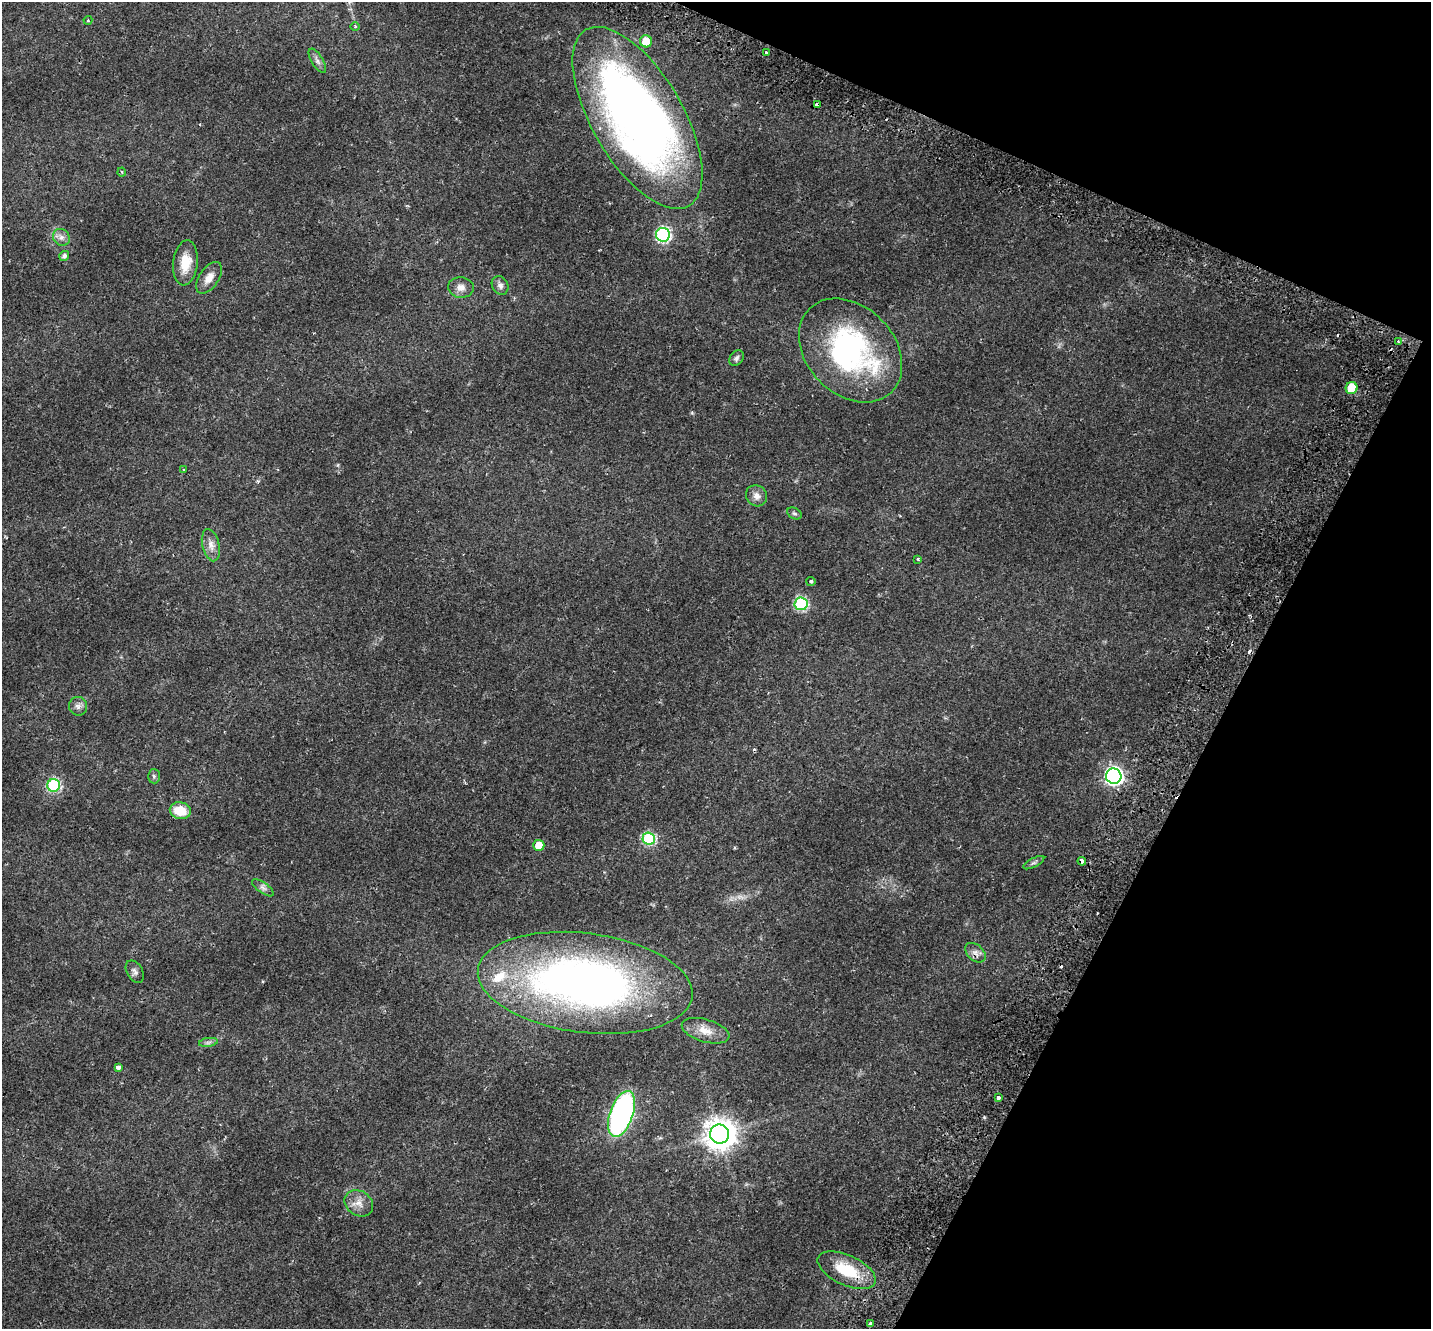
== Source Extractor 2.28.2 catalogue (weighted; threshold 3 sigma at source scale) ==
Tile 8 of 4 x 4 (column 4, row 2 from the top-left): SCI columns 4357-5785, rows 2948-4274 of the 5863 x 5958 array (HDU 1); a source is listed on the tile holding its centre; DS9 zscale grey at full resolution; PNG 1433 x 1331 px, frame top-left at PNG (2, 2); each listed source drawn as its Kron ellipse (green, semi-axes under 4 px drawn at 4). Shown black and unused: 21% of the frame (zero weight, under 2 of 3 exposures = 5% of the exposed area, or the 3 px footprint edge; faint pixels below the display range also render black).
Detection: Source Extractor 2.28.2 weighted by HDU 2 'WHT'; one run over the whole footprint, this tile lists its part. Background 0.0194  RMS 0.0032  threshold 0.0146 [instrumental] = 3 sigma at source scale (4.5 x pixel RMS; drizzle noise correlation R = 1.50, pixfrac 1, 0.0396/0.0396 arcsec/px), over >= 5 px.
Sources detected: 53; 4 cosmic-ray / hot-pixel residue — neither listed nor drawn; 1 inside a brighter listed object's ellipse — not listed separately; the other 48 listed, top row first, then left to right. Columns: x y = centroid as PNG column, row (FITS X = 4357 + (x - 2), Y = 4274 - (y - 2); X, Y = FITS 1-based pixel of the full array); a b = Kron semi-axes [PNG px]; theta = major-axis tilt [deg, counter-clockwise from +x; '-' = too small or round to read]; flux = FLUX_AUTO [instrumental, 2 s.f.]
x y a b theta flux
88 20 4 4 - 0.34
355 26 5 3 - 0.25
646 41 6 6 - 5.3
766 53 3 3 - 1
317 61 14 5 -59 1.2
817 105 4 3 - 2.6
637 118 102 45 -59 240
122 172 4 4 - 0.35
663 235 7 7 - 52
61 237 9 8 - 1.4
64 256 5 4 - 1.1
185 263 22 12 84 6.4
209 278 18 9 56 3
500 285 10 8 -59 1.2
461 287 13 10 -5 2.1
1398 342 4 3 - 0.48
851 350 59 44 -46 61
736 358 8 6 55 0.77
1352 388 6 6 - 12
184 469 3 3 - 0.59
756 496 11 10 - 1.9
794 513 8 5 -29 0.58
211 545 16 8 -77 2.3
918 559 3 3 - 0.41
811 582 4 4 - 0.46
801 604 6 6 - 35
78 706 9 9 - 1.3
154 776 7 6 - 0.69
1114 776 8 7 - 110
54 785 6 6 - 35
180 811 10 8 -12 6.8
649 838 6 6 - 30
539 845 5 5 - 4.4
1082 861 4 3 - 2.5
1034 863 11 4 28 0.75
263 888 13 5 -35 1
975 953 12 7 -43 1.6
135 972 12 8 -61 1.1
585 983 108 49 -7 170
706 1031 24 11 -16 4.2
208 1042 9 4 9 0.75
118 1067 4 3 - 1.8
998 1098 4 3 - 2.3
621 1114 24 11 70 73
719 1134 9 9 - 440
359 1203 15 12 -33 3
847 1270 31 15 -25 12
870 1324 4 3 - 3.2
Overlapping masked pixels (flux is a lower limit): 3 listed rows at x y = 817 105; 1082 861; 975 953